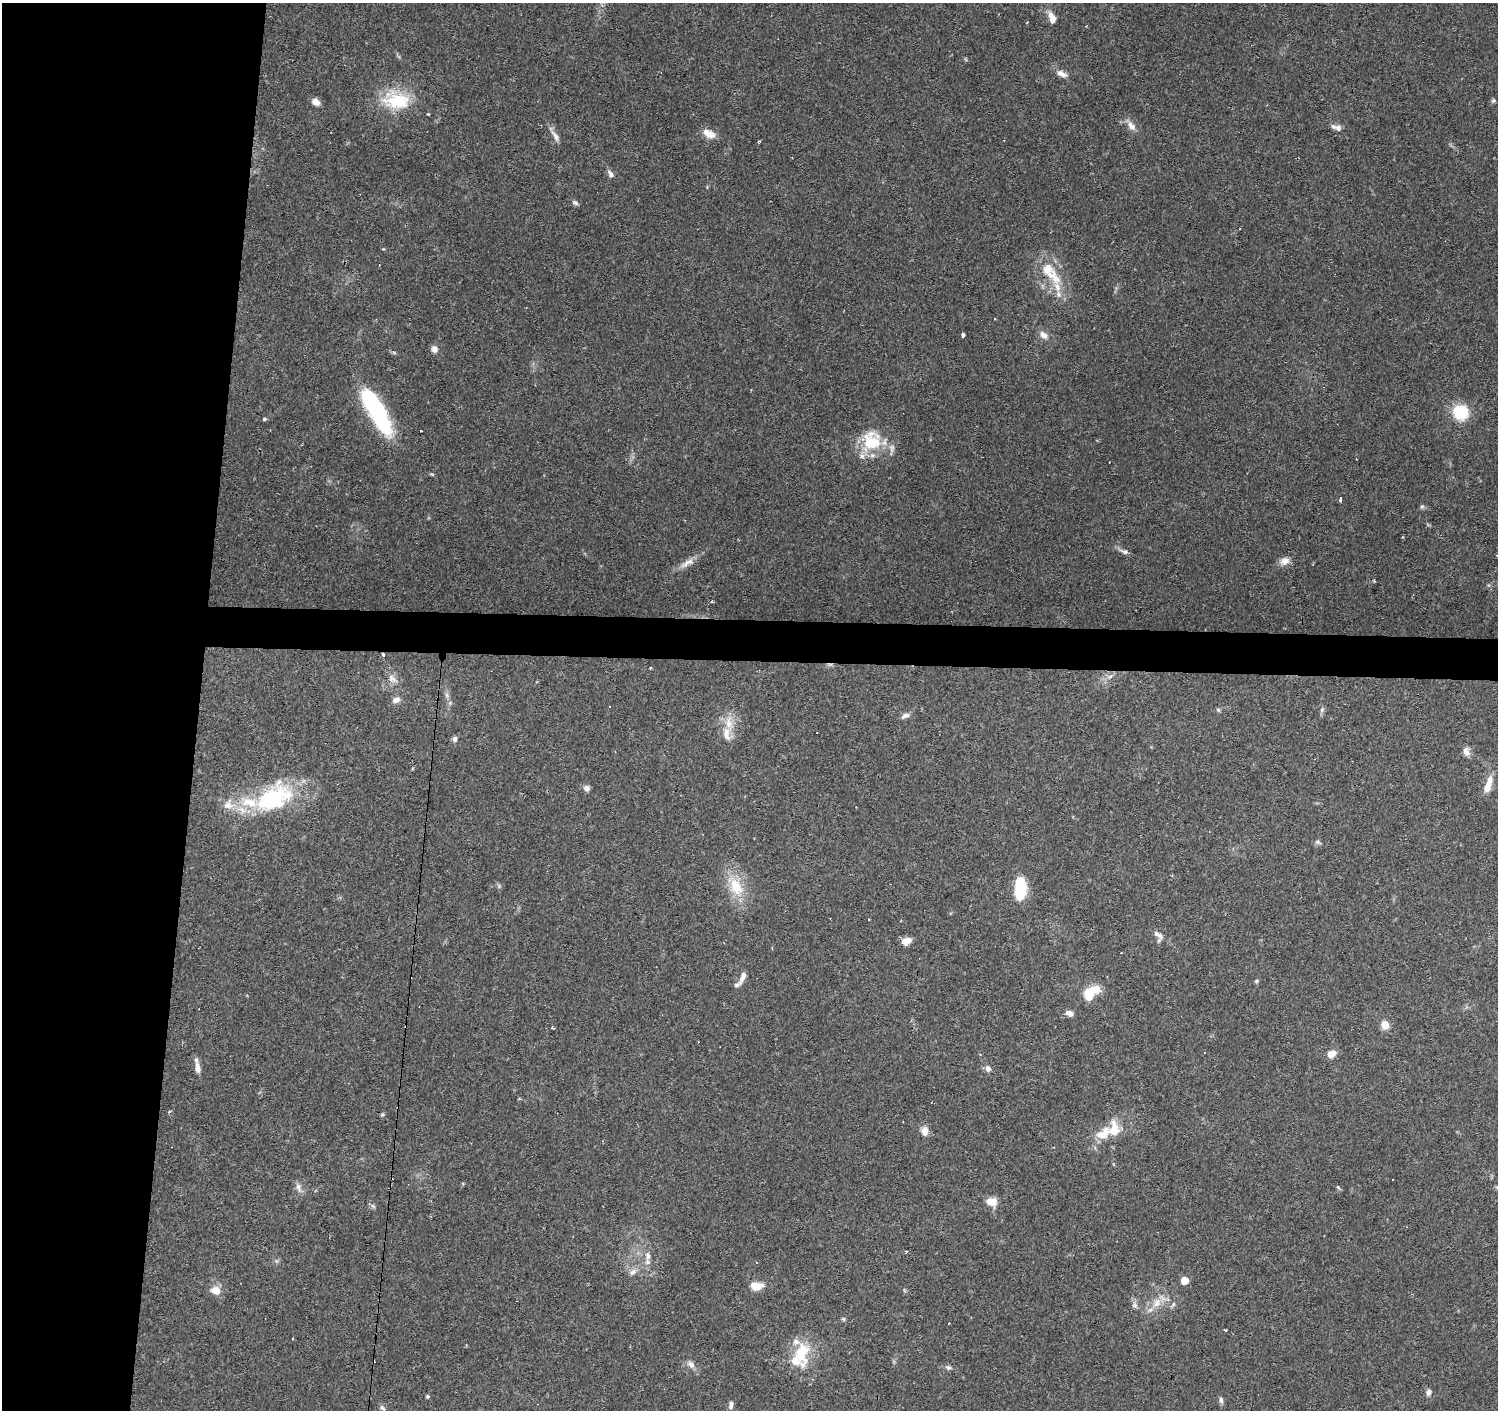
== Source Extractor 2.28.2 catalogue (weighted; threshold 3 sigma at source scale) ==
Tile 4 of 3 x 3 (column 1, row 2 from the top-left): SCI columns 1-1496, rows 1634-3041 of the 4493 x 4730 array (HDU 1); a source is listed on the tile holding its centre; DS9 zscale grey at full resolution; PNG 1500 x 1412 px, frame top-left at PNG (2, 3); no overlay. Shown black and unused: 16% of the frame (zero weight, under 2 of 3 exposures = <1% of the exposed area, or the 3 px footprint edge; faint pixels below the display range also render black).
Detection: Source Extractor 2.28.2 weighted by HDU 2 'WHT'; one run over the whole footprint, this tile lists its part. Background 0.0983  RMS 0.0063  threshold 0.0282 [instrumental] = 3 sigma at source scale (4.5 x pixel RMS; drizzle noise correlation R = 1.50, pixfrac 1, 0.0396/0.0396 arcsec/px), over >= 5 px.
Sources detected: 121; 1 inside a brighter object's white glare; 16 cosmic-ray / hot-pixel residue — not listed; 13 inside a brighter listed object's ellipse — not listed separately; the other 91 listed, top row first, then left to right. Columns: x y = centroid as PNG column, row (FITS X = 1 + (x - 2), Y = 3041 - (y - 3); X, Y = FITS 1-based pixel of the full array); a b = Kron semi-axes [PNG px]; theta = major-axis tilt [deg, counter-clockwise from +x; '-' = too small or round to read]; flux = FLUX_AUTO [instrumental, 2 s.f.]
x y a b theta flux
1052 18 14 7 -72 5.7
1027 22 3 3 - 0.43
1062 74 15 7 -22 4.1
396 100 38 25 -11 32
1493 101 6 6 - 1.2
316 102 7 5 -32 5.9
1131 126 15 7 -53 4.9
1336 127 15 6 -19 3.1
709 134 15 8 -27 7.5
555 136 19 6 -56 3.6
759 141 4 3 - 0.77
610 174 10 6 -63 2.7
575 203 8 6 -29 1.8
383 249 4 3 - 0.48
1047 270 26 20 -43 18
1058 294 9 7 -66 2.8
963 335 4 3 - 3.9
1043 335 13 8 -43 4.3
434 349 8 7 - 3.5
376 410 54 15 -61 81
1461 412 7 7 - 78
264 419 5 4 - 0.89
421 431 3 3 - 1
871 441 25 24 - 28
432 474 6 4 -33 0.77
1340 499 4 3 - 4.9
1422 507 7 5 68 1.1
1124 552 15 5 -20 2.5
1284 561 13 9 17 4.5
687 563 24 8 29 6.1
1313 564 4 2 - 0.46
712 602 4 3 - 0.83
383 655 3 3 - 2.1
650 668 3 2 - 1
1110 676 7 5 32 1.9
392 679 16 9 -41 4.6
396 700 11 8 24 3.4
450 703 5 5 - 1.1
609 707 3 2 - 0.42
1218 710 6 5 - 0.96
1322 710 8 5 64 1.6
905 716 12 6 24 2.6
727 734 26 12 -89 11
455 739 6 6 - 2
1466 752 12 8 -77 3.5
1488 785 21 7 71 9.3
587 788 7 7 - 2.5
274 798 55 31 30 67
1318 842 8 6 -26 1.6
499 886 7 4 -58 1.1
736 887 30 18 -70 21
1020 889 21 11 86 29
1158 935 16 7 -37 3.8
906 941 11 7 17 5.1
742 977 21 7 65 4.6
1256 981 5 5 - 0.89
1089 994 16 11 70 12
1069 1013 9 6 -20 3.4
1385 1025 7 7 - 7.7
552 1028 4 3 - 0.77
1332 1054 10 7 36 6.4
198 1068 14 7 -81 4.1
988 1069 8 7 - 2.6
382 1114 6 4 68 0.92
925 1131 12 9 -89 4.5
1103 1134 26 14 37 14
299 1187 14 7 -73 3.3
1338 1187 6 4 -45 0.9
1497 1187 5 5 - 1
991 1202 13 10 -10 6.9
373 1206 8 4 -53 1.2
906 1252 3 3 - 1.8
648 1256 12 7 -83 3.7
633 1272 12 7 38 3.2
1184 1281 5 5 - 13
756 1286 16 10 0 7.7
216 1290 11 9 -15 7.2
1157 1303 16 11 49 8
1173 1304 7 5 49 1.6
1135 1305 8 7 - 2
843 1319 7 4 -17 0.87
1226 1330 3 2 - 0.75
292 1339 3 3 - 1.3
802 1353 34 21 83 24
691 1364 11 8 -44 3.3
949 1367 8 6 -22 1.7
1428 1392 8 6 63 2.4
427 1396 4 4 - 1.2
1221 1400 9 6 -79 1.9
731 1405 11 5 82 2
382 1408 9 5 -45 1.5
Overlapping masked pixels (flux is a lower limit): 1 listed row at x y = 383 655
Isophote crosses this tile's border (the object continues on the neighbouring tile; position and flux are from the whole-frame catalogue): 1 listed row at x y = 1497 1187